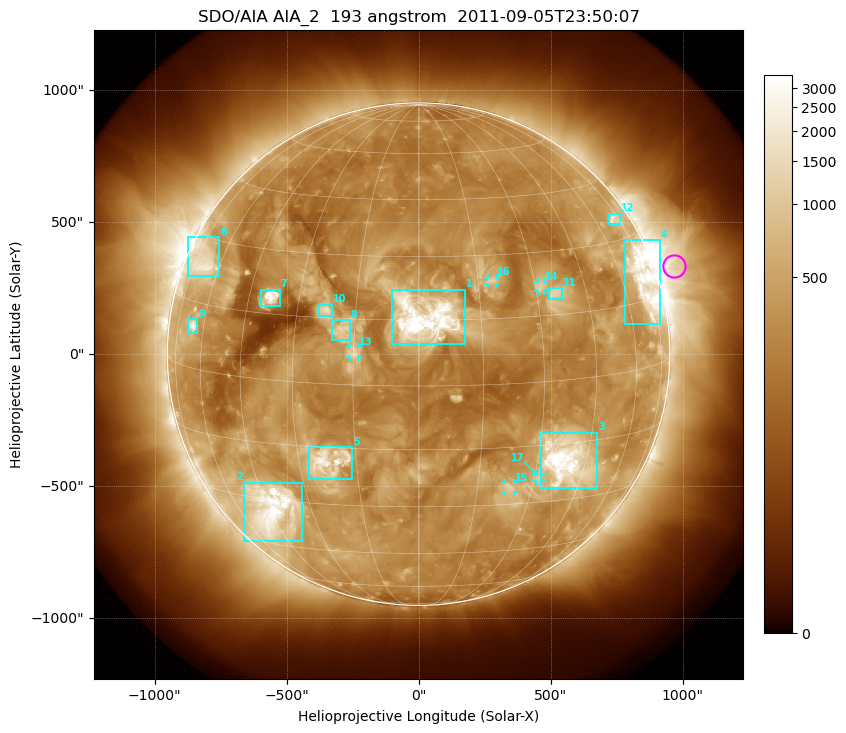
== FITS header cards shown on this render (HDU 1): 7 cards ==
TELESCOP= 'SDO/AIA'
INSTRUME= 'AIA_2'
WAVELNTH=                  193
WAVEUNIT= 'angstrom'
DATE-OBS= '2011-09-05T23:50:07.84'
CTYPE1  = 'HPLN-TAN'
CTYPE2  = 'HPLT-TAN'

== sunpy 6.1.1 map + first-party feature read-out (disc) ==
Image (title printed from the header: SDO/AIA AIA_2  193 angstrom  2011-09-05T23:50:07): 1024 x 1024 px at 2.4 arcsec/px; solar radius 952 arcsec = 397 px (full disc in frame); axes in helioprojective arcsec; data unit not stated in the header (colour bar unlabelled)
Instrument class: DISC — disc imager (sunpy class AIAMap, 193 A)
Bright regions (active regions / flare kernels): reference = the median radial profile (limb darkening/brightening removed); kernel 9 px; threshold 5 sigma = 626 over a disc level ~288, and >= 1.15x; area >= 12 px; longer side >= 10 px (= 24 arcsec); searched inside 0.97 R_sun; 17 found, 17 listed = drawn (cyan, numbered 1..; 5 of them under ~33 arcsec drawn as corner ticks so the feature stays visible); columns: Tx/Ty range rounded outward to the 5 arcsec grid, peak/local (2 s.f.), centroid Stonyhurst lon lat
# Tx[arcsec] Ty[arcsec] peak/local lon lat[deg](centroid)
1 -100..175 35..245 22 +2 +15
2 -660..-440 -710..-485 14 -44 -33
3 465..680 -510..-295 17 +39 -19
4 780..915 110..435 10 +71 +19
5 -415..-250 -475..-350 8.3 -22 -19
6 -875..-755 295..445 6.5 -69 +24
7 -595..-525 180..245 12 -38 +19
8 -330..-260 50..130 4.4 -18 +12
9 -875..-835 80..135 6.7 -65 +10
10 -380..-325 145..190 5.4 -23 +17
11 495..545 205..250 4.6 +35 +20
12 720..765 495..535 4.8 +71 +35
13 -265..-230 -15..30 3.6 -15 +7
14 450..475 240..275 3.9 +32 +22
15 325..360 -520..-490 3.6 +24 -25
16 260..295 265..290 3.6 +19 +24
17 445..465 -480..-455 3.8 +31 -23
Off-limb structures (1.02-1.3 R_sun): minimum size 162 px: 9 found; the strongest spans PA ~260..310 deg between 1.02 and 1.3 R_sun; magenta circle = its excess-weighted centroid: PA ~290 deg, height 1.08 R_sun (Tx ~970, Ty ~330 arcsec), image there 3.1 x the reference